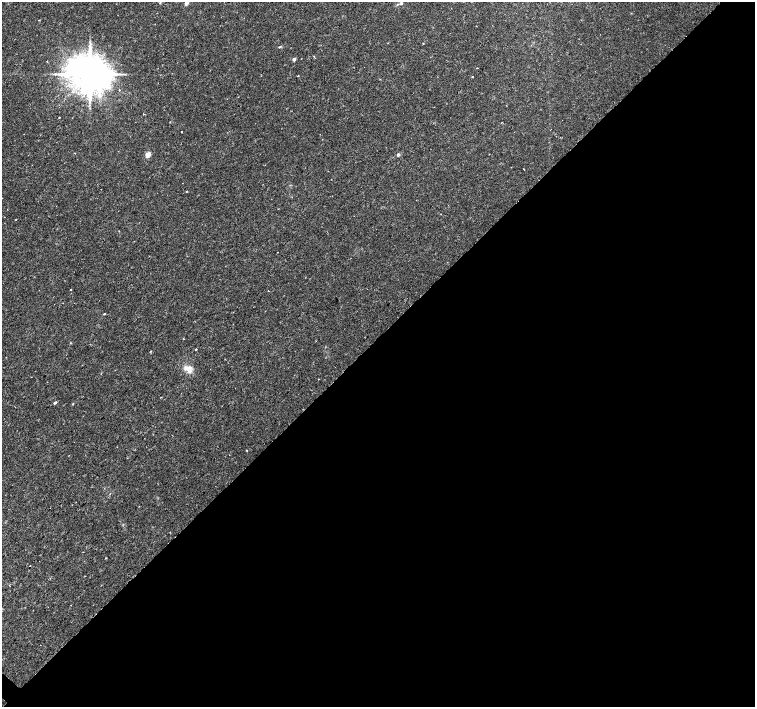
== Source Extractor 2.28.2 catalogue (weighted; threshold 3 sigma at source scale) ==
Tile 12 of 4 x 4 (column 4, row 3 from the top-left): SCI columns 4523-6027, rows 1639-3047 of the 6027 x 6027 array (HDU 1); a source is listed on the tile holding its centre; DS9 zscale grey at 2 x 2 block average (1 PNG px = mean of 2 x 2 image px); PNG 757 x 709 px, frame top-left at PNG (2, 2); no overlay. Shown black and unused: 52% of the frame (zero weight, under 2 of 3 exposures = <1% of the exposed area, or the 3 px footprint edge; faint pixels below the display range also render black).
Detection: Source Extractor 2.28.2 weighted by HDU 2 'WHT'; one run over the whole footprint, this tile lists its part. Background 0.0228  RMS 0.0028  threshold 0.0126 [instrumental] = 3 sigma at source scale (4.5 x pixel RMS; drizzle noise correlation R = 1.50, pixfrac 1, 0.0396/0.0396 arcsec/px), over >= 5 px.
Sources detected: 32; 1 inside a brighter listed object's ellipse — not listed separately; the other 31 listed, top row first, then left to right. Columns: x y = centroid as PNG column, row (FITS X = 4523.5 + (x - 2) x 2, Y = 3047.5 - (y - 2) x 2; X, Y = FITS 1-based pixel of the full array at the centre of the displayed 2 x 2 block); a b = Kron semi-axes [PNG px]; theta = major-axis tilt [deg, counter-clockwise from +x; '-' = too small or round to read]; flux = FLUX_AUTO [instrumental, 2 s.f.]
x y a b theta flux
186 3 2 2 - 5.2
401 3 4 3 - 0.68
280 47 5 2 - 0.54
294 59 2 2 - 2.8
477 68 2 2 - 0.99
55 74 3 2 - 0.62
90 74 9 8 - 2400
298 76 3 2 - 0.31
472 77 2 2 - 1.4
119 90 3 2 - 0.3
506 105 2 2 - 0.22
144 114 3 2 - 0.31
59 117 2 2 - 0.45
181 131 2 2 - 0.46
148 154 3 2 - 13
398 155 3 2 - 1.9
524 169 2 2 - 0.4
186 191 2 2 - 0.53
278 252 2 2 - 0.31
70 289 2 2 - 0.8
268 291 2 2 - 0.74
104 314 2 2 - 0.56
196 350 2 2 - 7
151 351 3 2 - 0.41
188 368 12 7 -12 5.1
318 379 2 2 - 0.3
55 403 3 2 - 1.3
73 404 2 2 - 0.36
247 450 2 2 - 0.33
105 558 2 2 - 0.39
30 566 2 2 - 0.66
Isophote crosses this tile's border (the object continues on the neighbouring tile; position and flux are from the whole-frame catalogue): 1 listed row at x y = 186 3
Diffuse or blended objects may show on this block-average render without a row.